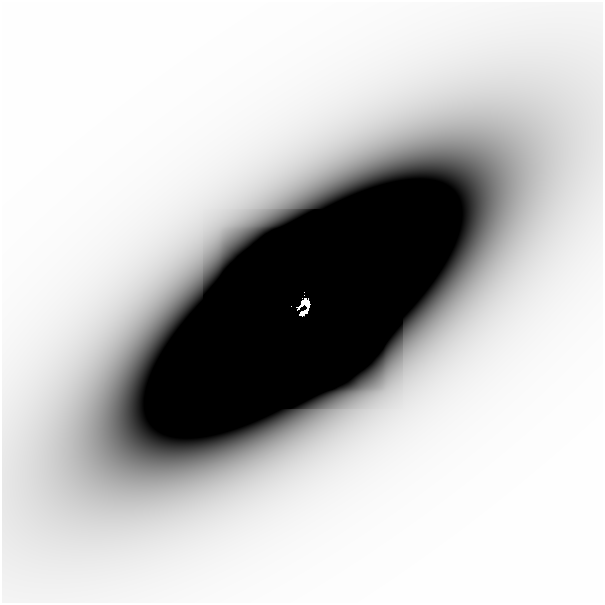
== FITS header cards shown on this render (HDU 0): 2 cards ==
NAXIS1  =                  601
NAXIS2  =                  601

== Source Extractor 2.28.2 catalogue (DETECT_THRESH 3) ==
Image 601 x 601 px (HDU 0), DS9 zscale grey, 1 PNG px = 1 image px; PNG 605 x 605 px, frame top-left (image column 1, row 601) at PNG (2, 2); no overlay
Background -2.74e-06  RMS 9.9e-07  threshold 2.96e-06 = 3 sigma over >= 5 px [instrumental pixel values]
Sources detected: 5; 5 with non-positive FLUX_AUTO (blend fragments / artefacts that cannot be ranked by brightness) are neither listed nor drawn; the other 0 listed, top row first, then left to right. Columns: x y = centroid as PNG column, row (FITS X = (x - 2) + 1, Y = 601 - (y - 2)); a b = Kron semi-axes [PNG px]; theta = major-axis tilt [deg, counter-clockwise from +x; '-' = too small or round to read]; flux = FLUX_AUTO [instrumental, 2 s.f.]
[5 non-positive-flux detections neither listed nor drawn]